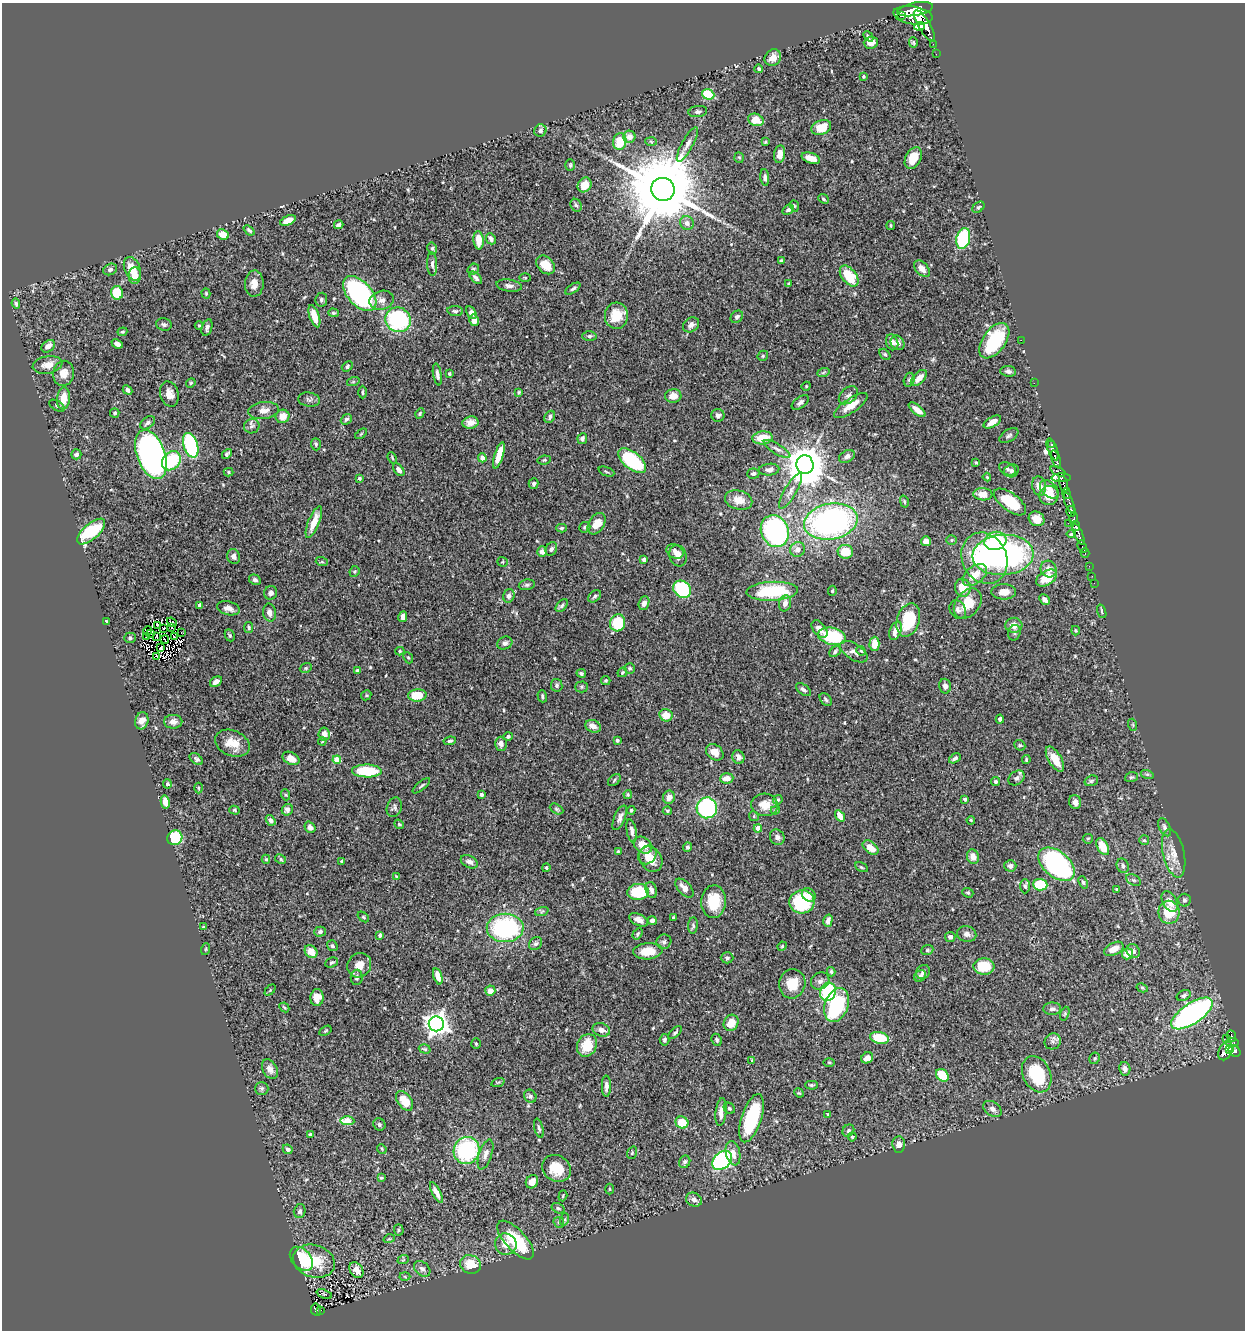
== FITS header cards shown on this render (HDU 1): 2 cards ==
NAXIS1  =                 1243
NAXIS2  =                 1328

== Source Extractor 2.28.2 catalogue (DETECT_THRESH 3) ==
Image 1243 x 1328 px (HDU 1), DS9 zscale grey, 1 PNG px = 1 image px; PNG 1247 x 1332 px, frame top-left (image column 1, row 1328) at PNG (2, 3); each listed source drawn as its Kron ellipse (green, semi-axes under 4 px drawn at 4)
Background 0.617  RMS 0.022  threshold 0.0659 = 3 sigma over >= 5 px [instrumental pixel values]
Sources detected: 543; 2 with non-positive FLUX_AUTO (blend fragments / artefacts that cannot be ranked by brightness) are neither listed nor drawn; of the other 541, the 500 brightest by FLUX_AUTO listed and drawn (41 fainter detections omitted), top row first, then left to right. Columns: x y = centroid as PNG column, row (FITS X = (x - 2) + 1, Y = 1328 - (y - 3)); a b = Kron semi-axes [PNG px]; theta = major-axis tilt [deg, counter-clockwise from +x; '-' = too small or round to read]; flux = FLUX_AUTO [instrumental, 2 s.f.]
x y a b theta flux
915 9 18 6 10 3500
913 15 20 9 -8 4200
901 16 3 2 - 290
919 26 5 4 - 580
924 26 17 6 -59 2100
868 36 6 3 -48 2.4
913 42 5 4 - 1.9
871 43 7 6 - 8
933 44 2 2 - 20
936 54 2 2 - 6.5
773 58 9 7 50 14
759 69 4 4 - 2.8
864 77 3 3 - 1.8
708 94 6 5 - 51
698 111 9 5 8 3.9
756 120 8 6 -19 22
821 128 10 7 22 26
540 130 6 6 - 4
629 137 6 6 - 10
620 141 8 6 79 39
651 141 6 4 -4 1.7
765 142 4 4 - 1.9
687 144 19 5 61 8.8
780 154 9 5 81 15
739 158 5 4 - 2
811 158 9 5 -17 14
913 158 11 7 64 23
570 165 6 4 90 2.1
765 177 8 4 -84 4.5
585 185 8 6 54 18
663 189 12 11 - 22000
823 199 6 4 -41 2.1
576 205 7 5 -58 2.9
794 206 6 4 -71 1.8
978 207 7 4 38 2.4
788 210 6 4 31 3.7
288 220 8 4 24 12
687 223 7 6 - 7.3
339 225 5 3 - 3.7
891 225 4 2 - 1.4
249 230 6 3 -40 2.6
223 235 6 5 - 16
963 238 11 6 77 130
491 239 6 4 -65 6
478 240 9 5 -85 24
432 248 6 5 - 2.6
781 261 3 3 - 2.2
432 264 12 5 -88 4.6
546 265 10 7 -45 20
110 269 7 5 23 4.7
132 269 12 7 -66 24
473 269 6 5 - 2.3
922 269 10 6 -48 11
135 276 8 6 87 14
849 276 12 7 -51 48
476 278 8 3 -43 3.4
525 278 5 3 - 1.4
254 284 13 9 87 16
789 284 3 3 - 1.6
509 286 13 6 -8 6.8
573 289 8 4 34 2.9
117 293 6 6 - 50
206 293 5 4 - 1.9
360 294 21 12 -48 300
321 300 7 6 - 3.3
382 300 12 9 16 9.7
16 303 5 4 - 2.5
455 311 8 5 -7 3.1
333 313 5 4 - 2.1
471 313 7 4 -59 5.7
314 316 11 5 -71 19
616 316 13 11 87 31
737 317 7 5 45 4.1
398 320 13 12 - 150
474 320 6 5 - 9.9
164 324 8 6 -14 3.8
691 325 9 6 35 6.7
199 326 4 4 - 1.4
207 327 8 5 72 5
122 332 5 4 - 2.2
589 336 7 5 2 3
1021 340 2 2 - 12
994 341 20 11 54 110
892 342 8 6 -70 6.7
898 343 8 6 -54 5.8
117 344 6 4 -22 6.2
48 346 7 5 39 9.1
885 354 6 4 -49 2.2
763 356 5 4 - 2.1
48 365 15 8 10 14
347 366 6 4 40 3.5
1008 371 8 5 -7 4.8
64 373 12 10 80 14
823 373 6 4 20 2.2
437 374 11 4 -81 5.1
449 374 3 3 - 2
919 378 10 5 45 14
909 380 7 5 74 2.8
353 382 6 4 19 1.8
191 383 5 4 - 1.9
1034 383 2 2 - 5.3
806 386 5 4 - 1.5
127 390 5 4 - 4.5
363 392 6 2 90 1.9
519 392 3 3 - 1.6
169 394 13 9 -74 12
848 395 11 7 41 5.6
673 396 8 6 5 13
64 398 11 6 84 20
309 400 11 7 -8 4.6
800 402 10 5 37 4.9
57 406 9 4 -31 2.9
851 406 20 7 34 19
263 410 15 8 7 10
917 410 10 4 -38 11
115 413 5 4 - 2.7
420 413 5 4 - 2.3
718 415 6 6 - 4.8
282 416 7 6 - 16
550 417 6 5 - 4.5
346 419 6 4 38 3.1
470 422 8 6 9 9.4
992 422 10 5 31 14
148 423 8 5 37 5.2
252 426 8 7 - 5
361 434 6 3 37 1.5
1009 436 10 6 33 3.7
762 438 10 6 4 29
582 439 5 5 - 3.8
316 444 6 5 - 2.4
191 445 13 7 -72 140
1052 445 4 3 - 190
777 449 15 5 -31 6.2
1053 449 11 5 -70 720
76 454 5 5 - 4.3
151 454 26 14 -70 700
227 454 6 3 50 3.4
499 455 13 4 73 26
847 456 8 6 29 5.8
392 458 6 3 -68 1.6
482 458 4 4 - 7.1
1056 459 10 3 -69 450
544 460 7 4 9 2
171 461 10 8 47 77
632 461 17 8 -39 130
976 462 4 3 - 1.6
805 465 9 8 - 4400
1007 469 9 6 -25 3.5
399 470 7 4 -52 4.8
769 470 10 6 6 6
1011 471 7 6 - 3.6
1058 471 8 3 -26 140
228 472 5 4 - 2.2
606 472 8 2 -21 1.7
753 474 6 5 - 3.9
987 477 4 4 - 1.9
359 478 4 4 - 2.6
1061 478 10 4 1 69
534 484 5 4 - 3.3
1063 484 8 3 -72 290
1039 486 10 7 -80 12
1049 489 11 7 -42 12
791 491 20 6 60 10
983 494 9 6 -1 17
1067 494 5 4 - 280
1049 495 9 9 - 19
739 500 14 9 -14 18
904 501 6 4 -74 2.3
1010 502 19 9 -36 52
1069 503 10 4 -69 200
1071 511 5 4 - 960
1074 518 5 3 - 170
1037 519 8 7 - 15
314 522 17 5 68 21
831 522 27 18 11 410
1068 523 2 2 - 13
596 524 12 7 57 19
1076 526 5 3 - 340
585 527 6 5 - 2.3
561 528 5 4 - 2.2
91 531 17 7 41 82
775 531 16 13 -66 240
1071 534 4 3 - 1.9
1079 534 11 3 -67 620
952 540 5 5 - 1.9
926 541 5 5 - 11
995 541 11 9 16 85
1082 547 6 3 -63 45
551 549 7 5 64 3.9
798 549 8 7 - 8.5
675 551 9 6 -26 6.9
542 552 5 5 - 6.6
845 552 8 7 - 27
1085 553 5 2 - 46
1003 555 30 20 4 340
234 556 7 6 - 6.5
678 556 11 8 -73 10
984 558 26 22 -63 140
644 559 3 3 - 6.4
322 562 6 4 -18 1.8
502 562 5 4 - 1.7
1089 566 2 2 - 6.3
1049 569 8 8 - 12
354 571 5 5 - 2.1
975 575 14 8 38 21
1092 576 2 2 - 3.2
1046 578 11 7 31 32
255 580 6 5 - 3.9
1094 583 2 2 - 5.2
527 585 8 5 10 3.2
963 588 9 8 - 25
682 589 9 8 - 110
772 591 26 9 3 94
832 591 5 4 - 1.9
1004 592 12 7 1 14
271 593 7 6 - 5
509 596 7 5 73 4.8
595 596 7 5 41 3.2
1045 599 6 4 -46 7
644 603 7 5 68 6.6
785 603 8 6 75 9
968 604 17 12 52 29
200 605 4 3 - 3.2
562 606 7 4 46 3.4
228 608 11 7 -15 9.6
958 610 10 8 -59 5.9
1102 611 7 3 -71 2.1
270 613 9 6 -79 7.5
403 617 5 4 - 8.7
908 620 17 11 73 67
106 621 3 2 - 2.1
172 622 5 3 - 1.7
618 623 8 7 - 57
157 625 4 2 - 2.4
1014 625 8 7 - 13
171 627 3 2 - 1.5
249 627 5 4 - 2.3
163 628 2 2 - 1.5
819 629 10 6 -51 11
148 631 5 2 - 1.9
895 631 10 5 69 14
1075 631 5 4 - 1.9
181 632 2 2 - 3.1
151 633 2 2 - 1.4
1014 633 8 6 72 3.7
230 635 6 4 -65 2.1
157 636 3 2 - 1.6
832 636 14 8 -12 100
146 637 2 2 - 2
174 637 3 2 - 1.5
130 638 6 5 - 2.8
165 640 4 2 - 2.3
505 643 8 6 23 5.5
874 644 7 5 89 16
161 648 3 3 - 2.3
400 651 4 4 - 2.1
861 651 5 4 - 2.1
835 652 6 4 42 3.3
854 652 16 8 -33 9.2
157 656 4 2 - 2
408 658 6 4 -67 1.9
306 668 6 4 22 2.1
630 668 5 5 - 2.9
357 670 4 4 - 2.9
622 672 5 4 - 1.7
581 673 5 4 - 2.9
606 680 4 4 - 2.2
216 682 6 4 29 7
557 685 6 6 - 3.3
945 686 7 5 -77 5.1
581 687 6 5 - 2.8
803 690 9 4 -38 4.5
366 695 5 5 - 2
417 695 9 6 4 36
542 696 6 4 -73 3
826 700 7 5 -51 3
666 715 6 6 - 20
1000 719 4 4 - 3.7
142 721 9 6 76 11
173 722 9 7 2 8.1
1133 725 6 4 -72 1.8
593 726 8 6 -23 11
324 734 6 5 - 11
508 736 4 4 - 3.5
617 740 4 4 - 2.8
322 741 4 3 - 1.5
450 741 6 4 9 2.8
232 743 18 12 -23 25
501 744 7 6 - 8.2
1020 745 6 5 - 2.1
715 752 9 7 -39 15
738 757 7 6 - 7.6
291 758 9 6 -28 12
955 758 6 4 31 4.5
196 759 7 5 -40 3.7
1055 759 14 6 -59 22
337 760 4 4 - 32
1026 760 4 3 - 2.1
367 771 15 6 -1 68
1147 774 6 4 -18 2.5
1131 777 6 4 18 2.4
727 778 7 5 4 15
1017 778 9 6 38 4.6
614 780 7 5 39 2.7
1091 781 7 5 17 2.7
996 782 4 4 - 2.6
167 784 4 4 - 2
421 786 11 3 39 2.3
198 788 5 3 - 1.5
481 794 3 3 - 4.9
628 794 4 3 - 1.8
286 795 5 3 - 1.5
669 797 6 6 - 11
965 799 4 3 - 4.3
778 800 5 4 - 2
165 802 7 4 -78 10
1075 802 7 6 - 7.7
765 805 13 11 -6 19
394 807 10 7 72 4.1
707 808 10 10 - 180
556 809 7 4 -27 2.4
234 810 5 4 - 2.2
287 810 6 5 - 6.3
631 810 4 4 - 2.4
775 810 5 4 - 1.7
667 811 4 4 - 1.9
754 816 5 4 - 1.8
840 816 6 4 -56 14
620 818 13 5 67 6.9
271 820 6 4 -54 4.5
971 820 4 3 - 1.4
399 824 5 4 - 1.9
310 827 6 5 - 6.1
1165 827 9 5 -64 5
758 828 4 4 - 16
632 831 12 5 -79 6.7
777 837 8 7 - 6.4
175 838 8 7 - 97
1088 839 5 4 - 1.9
1144 840 5 5 - 2.3
643 845 10 7 -38 19
687 847 5 4 - 2.9
1103 847 9 5 -63 32
870 848 9 5 -39 14
618 851 4 3 - 1.6
1174 853 25 10 -77 21
647 855 10 8 50 13
973 857 7 6 - 12
266 859 4 4 - 1.9
281 859 6 4 -30 2.6
651 859 14 10 -55 23
342 861 3 3 - 3.2
469 862 9 6 -27 6.6
1056 864 21 13 -40 270
1010 866 6 6 - 4.4
1123 866 7 6 - 4
861 867 7 4 -27 2.2
546 868 4 4 - 2.4
396 877 3 2 - 1.4
1134 880 8 5 -26 3.1
1083 882 6 4 -69 2.3
1040 885 7 5 -4 50
1025 886 7 5 89 2.7
684 888 11 6 -47 10
1116 889 3 3 - 1.6
651 890 8 5 -72 7.5
638 892 11 8 7 65
968 893 6 4 -22 2.2
809 895 7 6 - 9.6
1184 900 6 6 - 3.7
714 902 16 12 86 45
802 902 12 11 - 110
1170 902 11 7 -62 15
542 911 7 4 19 2.4
1169 912 11 10 - 38
363 917 6 4 -37 2.2
673 918 3 3 - 2.2
639 920 10 5 -24 9.8
652 920 4 4 - 6.4
828 921 6 4 75 8.2
693 925 8 5 84 3
204 927 4 3 - 1.6
505 928 18 14 0 180
320 932 5 5 - 3.9
637 934 6 4 59 2.9
967 934 9 7 -14 7
380 935 4 3 - 5.4
950 937 5 5 - 5.5
664 942 7 7 - 4.2
536 944 7 5 43 3.9
332 946 6 5 - 2.9
782 946 5 4 - 1.8
206 949 6 3 71 1.5
1114 949 10 6 27 14
927 950 6 5 - 2
648 951 14 8 4 28
1133 951 7 6 - 5.7
311 952 7 5 -50 18
1127 954 5 5 - 18
727 958 6 5 - 3
331 962 7 4 23 2.3
359 965 13 11 53 16
984 966 10 8 -4 46
831 972 5 4 - 2.5
923 972 7 6 - 5.5
438 976 8 4 -73 12
920 976 6 5 - 5.1
357 977 8 6 83 5.1
820 981 9 8 - 6.5
792 984 14 13 - 25
1142 988 6 4 -28 2
270 990 6 4 47 1.6
490 991 5 5 - 12
828 992 9 7 66 90
1184 996 7 5 27 3.7
317 998 8 6 84 15
837 1005 17 11 70 130
284 1007 5 3 - 1.7
1052 1009 9 6 2 5.8
1192 1013 24 10 34 370
1065 1014 7 4 71 2.3
731 1023 8 7 - 20
436 1024 7 7 - 1200
601 1030 9 6 -16 9
325 1031 6 4 31 1.9
675 1032 8 4 40 2.7
1231 1036 6 3 -68 84
879 1038 9 5 -12 45
1227 1038 2 2 - 4.9
665 1040 6 5 - 3.7
717 1040 6 5 - 2.7
1053 1041 8 7 - 5.4
1232 1042 6 3 6 54
476 1044 5 4 - 1.9
587 1045 12 9 63 34
425 1049 6 4 -17 2.2
1229 1049 4 3 - 150
1225 1051 10 6 65 430
1234 1051 6 5 - 280
867 1058 6 5 - 9.3
1094 1058 6 5 - 2.2
752 1060 3 2 - 1.3
829 1062 6 4 -1 1.6
270 1069 10 7 -61 8.7
1125 1069 7 5 -79 8.2
1037 1074 19 13 -64 76
942 1075 7 5 -46 35
498 1082 7 4 19 1.9
811 1085 6 4 -2 2.6
606 1086 11 4 -90 6.9
262 1088 7 6 - 3.3
799 1093 5 4 - 1.6
530 1096 7 6 - 4
405 1101 11 6 -54 32
729 1108 6 5 - 2.7
992 1109 10 7 -35 6.3
721 1112 14 5 83 12
828 1114 4 3 - 1.5
752 1118 25 10 71 110
347 1121 7 4 -2 34
682 1122 6 6 - 33
379 1124 6 5 - 3.5
539 1128 10 4 -76 3
848 1131 6 5 - 2.6
310 1134 4 3 - 1.6
852 1137 4 4 - 2.2
899 1145 8 6 -85 7.8
288 1149 5 4 - 2.8
382 1149 5 4 - 1.9
467 1150 13 13 - 150
632 1153 6 4 70 2.1
733 1153 12 7 -77 13
485 1154 16 6 71 8.5
722 1160 11 8 41 180
685 1162 6 5 - 3.4
556 1168 15 13 -36 30
381 1178 4 3 - 1.8
532 1182 7 6 - 10
610 1189 5 3 - 1.9
436 1192 11 4 -62 8.2
563 1196 6 4 71 1.7
694 1200 8 6 -26 6.8
558 1208 7 4 -30 2.5
300 1211 7 6 - 4.4
565 1219 6 4 72 2.6
559 1222 6 5 - 2.5
399 1230 5 5 - 2.1
389 1239 5 3 - 1.4
516 1240 24 10 -47 72
506 1244 11 10 - 14
301 1259 14 9 -48 63
403 1260 6 3 19 1.4
314 1261 21 16 -18 46
470 1264 10 9 - 31
422 1269 9 6 -40 6.2
356 1270 8 6 -56 13
405 1276 5 3 - 1.5
324 1294 8 4 -21 2.4
316 1310 6 5 - 51
321 1310 2 2 - 4.6
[41 fainter detections neither listed nor drawn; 2 non-positive-flux detections neither listed nor drawn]